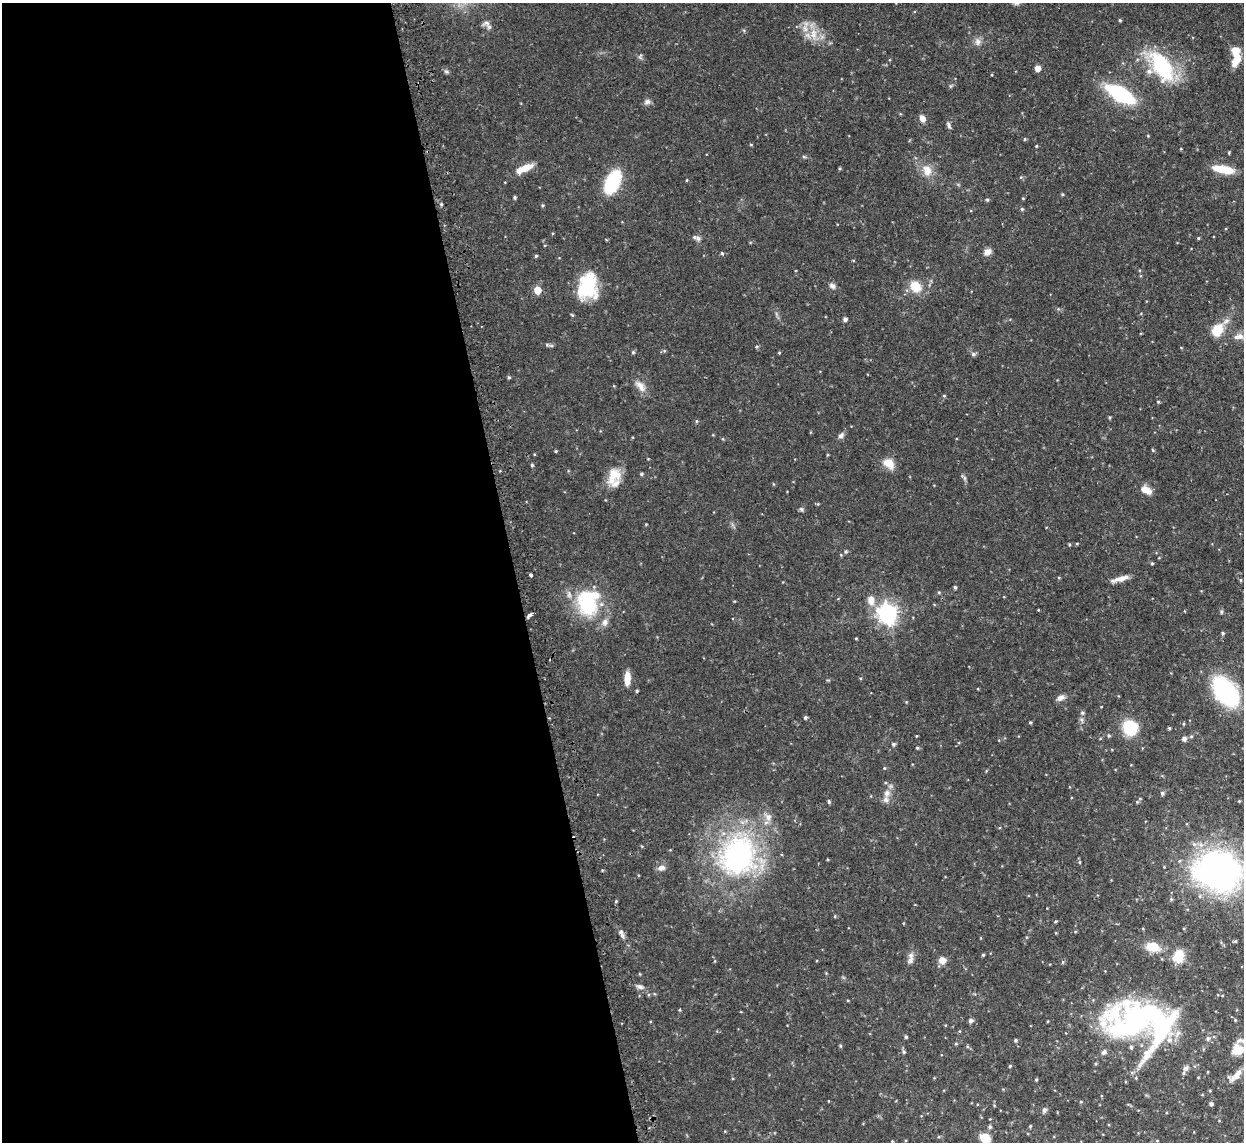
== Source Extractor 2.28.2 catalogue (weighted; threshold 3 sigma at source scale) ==
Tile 9 of 4 x 4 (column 1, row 3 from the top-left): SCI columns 4-1245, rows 1283-2422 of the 5000 x 4970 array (HDU 1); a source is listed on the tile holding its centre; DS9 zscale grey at full resolution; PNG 1246 x 1144 px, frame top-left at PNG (2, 3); no overlay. Shown black and unused: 41% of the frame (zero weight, under 2 of 3 exposures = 2% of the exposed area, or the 3 px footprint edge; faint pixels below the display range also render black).
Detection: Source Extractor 2.28.2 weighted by HDU 2 'WHT'; one run over the whole footprint, this tile lists its part. Background 0.0761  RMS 0.0042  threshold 0.019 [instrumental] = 3 sigma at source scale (4.5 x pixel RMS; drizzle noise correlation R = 1.50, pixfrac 1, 0.05/0.05 arcsec/px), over >= 5 px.
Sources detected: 157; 1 inside a brighter object's white glare — not listed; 12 inside a brighter listed object's ellipse — not listed separately; the other 144 listed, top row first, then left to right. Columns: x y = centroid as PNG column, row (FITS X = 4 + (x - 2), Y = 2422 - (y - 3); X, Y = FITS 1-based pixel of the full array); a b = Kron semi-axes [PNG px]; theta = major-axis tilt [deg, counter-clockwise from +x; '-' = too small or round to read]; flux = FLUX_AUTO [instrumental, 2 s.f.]
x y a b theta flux
1120 20 4 3 - 0.52
489 27 11 6 -51 1.7
813 34 17 10 90 5.7
978 42 11 8 -80 2.1
640 56 8 5 83 0.87
1236 57 22 9 89 9.2
1162 66 30 15 -57 41
1038 68 5 5 - 3.6
446 71 8 5 -29 0.86
1120 94 24 10 -30 43
647 102 9 7 2 1.4
922 118 8 6 -65 2.6
949 125 11 5 -69 1.1
1025 139 4 4 - 0.52
751 145 5 3 - 0.37
1036 146 4 3 - 0.38
1229 153 5 3 - 0.38
804 157 6 4 -19 0.54
525 168 21 8 20 5.6
840 169 5 3 - 0.45
1223 169 25 8 -10 9.3
927 170 16 12 -75 5.4
1021 177 5 4 - 0.48
687 180 4 3 - 0.34
612 182 15 9 63 45
1062 194 4 3 - 0.51
515 197 4 4 - 0.72
987 200 5 4 - 0.57
441 204 4 4 - 0.54
543 205 4 4 - 0.53
1022 209 4 4 - 0.64
698 238 8 6 -42 1.2
1198 238 3 3 - 0.59
987 252 9 7 39 2.8
722 253 5 4 - 0.58
536 256 4 4 - 0.54
588 286 31 23 82 21
832 286 9 6 -44 1.5
915 287 11 9 -43 8.8
537 290 5 5 - 9
845 319 4 4 - 1.4
1217 330 12 7 49 15
1240 336 10 8 -75 2.6
547 345 6 4 -19 0.74
756 347 5 3 - 0.5
633 352 5 4 - 0.64
779 353 4 4 - 0.37
973 354 6 5 - 0.91
509 377 4 4 - 0.58
640 386 19 8 -48 3.5
944 396 4 4 - 0.43
1158 402 4 3 - 0.45
1110 417 4 4 - 0.46
697 421 4 4 - 0.51
841 435 9 6 40 1.4
1153 450 5 4 - 0.43
556 451 4 3 - 0.45
889 464 16 11 -39 4.7
532 465 4 4 - 0.56
641 474 4 4 - 0.65
614 475 22 15 66 8.2
963 477 11 4 -43 0.81
773 484 5 3 - 0.37
1146 490 14 8 -27 3.7
818 504 5 3 - 0.43
802 509 7 5 -41 0.78
646 524 3 3 - 0.33
1077 543 4 3 - 0.37
1069 544 4 3 - 0.41
846 552 6 6 - 0.86
1152 563 4 3 - 0.48
531 575 3 3 - 1.5
1120 579 22 5 16 3.4
1241 580 5 4 - 0.52
955 587 4 3 - 0.69
939 592 4 4 - 0.49
871 600 13 10 -78 4
587 603 35 26 -74 29
1038 610 3 3 - 0.31
1221 612 6 4 -90 0.6
887 614 8 7 - 250
530 615 7 3 38 1.3
1223 633 5 4 - 0.58
856 638 3 3 - 0.43
627 678 15 6 88 4.7
637 691 3 3 - 0.6
1226 692 19 12 -53 92
1060 698 10 6 30 2
1082 713 6 5 - 0.7
805 717 4 4 - 0.73
1082 720 7 4 -71 0.85
1030 722 4 3 - 0.49
1130 728 16 15 - 15
1169 728 4 3 - 0.55
1109 735 5 5 - 0.68
916 736 4 3 - 0.33
1184 739 6 5 - 1.4
893 744 5 5 - 0.87
917 748 5 4 - 0.5
884 768 5 4 - 0.44
887 793 9 9 - 2.6
1162 793 5 5 - 0.95
829 802 5 4 - 0.55
1137 802 5 4 - 0.49
768 817 10 9 - 2.8
738 854 43 36 68 91
1079 862 5 3 - 0.5
661 868 10 7 10 2.1
1218 871 36 29 -18 170
616 901 5 3 - 0.48
1055 921 5 3 - 0.45
621 932 10 6 -72 1.6
1235 941 5 3 - 0.43
1152 947 16 10 -10 7.7
983 955 4 4 - 0.46
1179 956 14 11 74 7.5
942 960 9 9 - 2.8
910 961 10 7 60 1.6
640 974 4 3 - 0.32
640 987 11 6 -17 1.6
1137 1020 73 37 27 80
1235 1020 4 4 - 0.39
971 1021 6 5 - 0.92
906 1037 4 4 - 0.72
1208 1038 7 5 76 1.1
1015 1040 4 4 - 0.7
1241 1041 16 7 0 2.3
956 1044 4 4 - 0.47
840 1046 4 4 - 0.49
1239 1050 6 6 - 16
904 1052 5 5 - 0.7
1010 1066 4 3 - 0.45
1186 1068 10 7 33 1.7
1208 1072 4 2 - 0.35
1236 1075 22 7 48 3.9
1036 1080 4 3 - 0.52
828 1101 3 2 - 0.24
1081 1102 5 3 - 0.39
1211 1104 4 4 - 1.1
1044 1110 7 6 - 1.1
1030 1126 4 3 - 0.44
990 1127 5 5 - 0.83
985 1138 10 8 -20 7.6
892 1141 4 4 - 0.34
Overlapping masked pixels (flux is a lower limit): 1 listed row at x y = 1137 1020
Isophote crosses this tile's border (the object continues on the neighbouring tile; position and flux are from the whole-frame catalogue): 3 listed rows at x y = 1218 871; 1241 1041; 985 1138